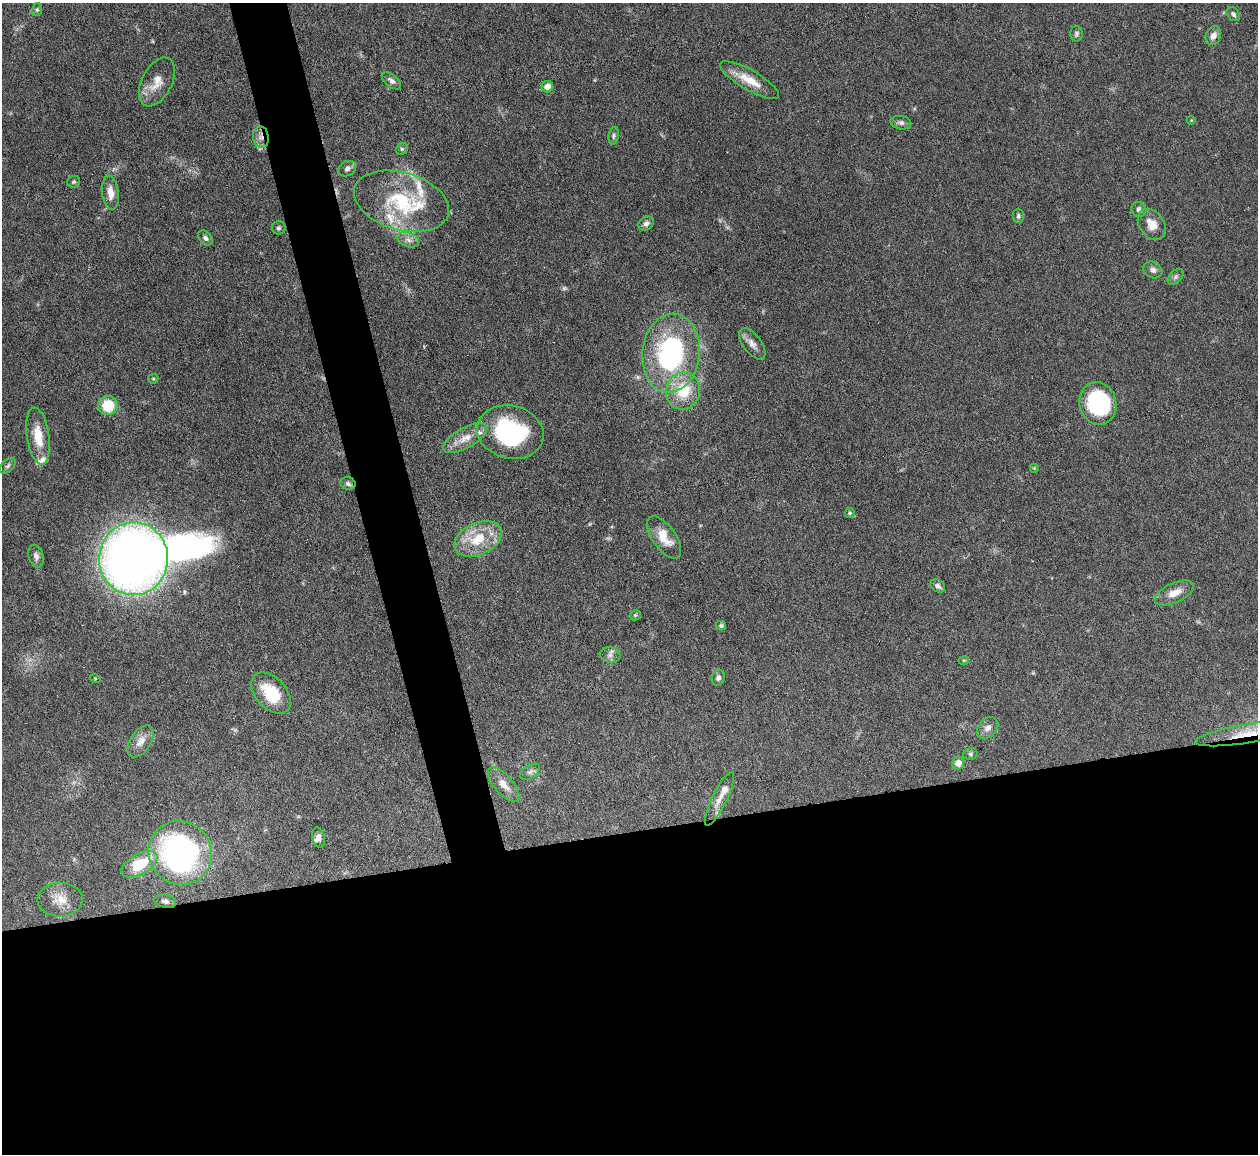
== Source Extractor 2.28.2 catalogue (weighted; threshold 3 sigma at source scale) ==
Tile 15 of 4 x 4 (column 3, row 4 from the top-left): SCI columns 2511-3766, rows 256-1407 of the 5021 x 5000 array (HDU 1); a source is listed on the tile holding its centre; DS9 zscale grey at full resolution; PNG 1260 x 1156 px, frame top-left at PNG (2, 3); each listed source drawn as its Kron ellipse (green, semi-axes under 4 px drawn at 4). Shown black and unused: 31% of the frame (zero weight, under 3 of 6 exposures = <1% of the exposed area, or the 3 px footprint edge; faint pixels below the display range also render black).
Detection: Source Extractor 2.28.2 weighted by HDU 2 'WHT'; one run over the whole footprint, this tile lists its part. Background 0.146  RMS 0.0041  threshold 0.0169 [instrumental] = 3 sigma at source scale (4.09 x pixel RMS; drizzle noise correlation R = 1.36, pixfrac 0.8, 0.05/0.05 arcsec/px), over >= 5 px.
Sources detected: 77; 2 too faint to see at this stretch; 1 inside a brighter object's white glare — neither listed nor drawn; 9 inside a brighter listed object's ellipse — not listed separately; the other 65 listed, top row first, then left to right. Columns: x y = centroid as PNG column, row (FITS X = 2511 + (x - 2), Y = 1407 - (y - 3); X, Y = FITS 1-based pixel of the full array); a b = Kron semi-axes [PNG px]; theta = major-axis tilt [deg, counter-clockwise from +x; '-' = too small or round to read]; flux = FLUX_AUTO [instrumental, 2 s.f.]
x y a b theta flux
37 10 6 5 - 0.68
1233 14 8 6 -47 0.98
1076 34 7 6 - 0.96
1213 36 10 7 66 2.5
750 80 34 10 -30 7.7
392 81 11 6 -39 1.6
157 82 26 15 63 6.2
547 87 5 5 - 3.3
1191 120 5 3 - 0.3
901 123 10 6 -9 1.4
614 136 8 5 82 1
261 137 11 8 -83 2.5
402 149 6 5 - 0.69
347 169 9 7 31 1.4
74 182 6 5 - 0.68
110 193 17 8 -83 4
401 201 49 28 -16 31
1139 209 8 7 - 1.3
1018 216 7 5 -88 0.81
646 223 8 6 38 1.5
1152 224 17 12 -53 5.3
278 228 7 6 - 0.77
205 238 8 6 -47 1.2
408 240 11 7 -23 2
1153 270 10 8 -28 1.5
1176 277 9 6 45 1
752 344 18 9 -53 2.8
671 353 39 29 84 63
153 379 5 4 - 0.47
683 391 19 17 74 14
1098 403 21 18 -77 39
108 406 9 9 - 12
510 432 34 26 -14 42
38 436 29 11 -81 8.6
465 438 24 10 29 5.7
8 466 9 5 45 1
1034 468 5 5 - 0.45
348 484 8 6 -19 1.1
850 513 5 5 - 0.53
664 537 24 11 -55 7
478 539 25 16 25 13
36 556 11 7 -74 1.7
133 559 36 34 89 390
938 586 8 6 -33 1.4
1174 593 21 9 24 4.9
635 615 6 5 - 0.58
721 626 5 4 - 0.71
610 655 10 7 -9 1.8
964 660 5 3 - 0.32
95 678 5 3 - 0.35
718 678 8 6 71 1.2
271 693 24 15 -47 15
988 728 12 9 46 2.5
1247 733 52 9 9 12
141 741 18 10 56 4
970 754 7 5 16 0.81
958 763 6 6 - 2.8
530 772 11 6 34 1.4
504 784 21 9 -48 4.2
719 799 29 7 64 3.9
319 838 10 6 -77 1.5
180 853 32 31 - 110
139 864 20 10 29 15
60 900 23 17 1 7
165 901 11 6 -11 1.2
Overlapping masked pixels (flux is a lower limit): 2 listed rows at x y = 261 137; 1247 733
Isophote crosses this tile's border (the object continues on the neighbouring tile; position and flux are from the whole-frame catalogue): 1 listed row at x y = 1247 733